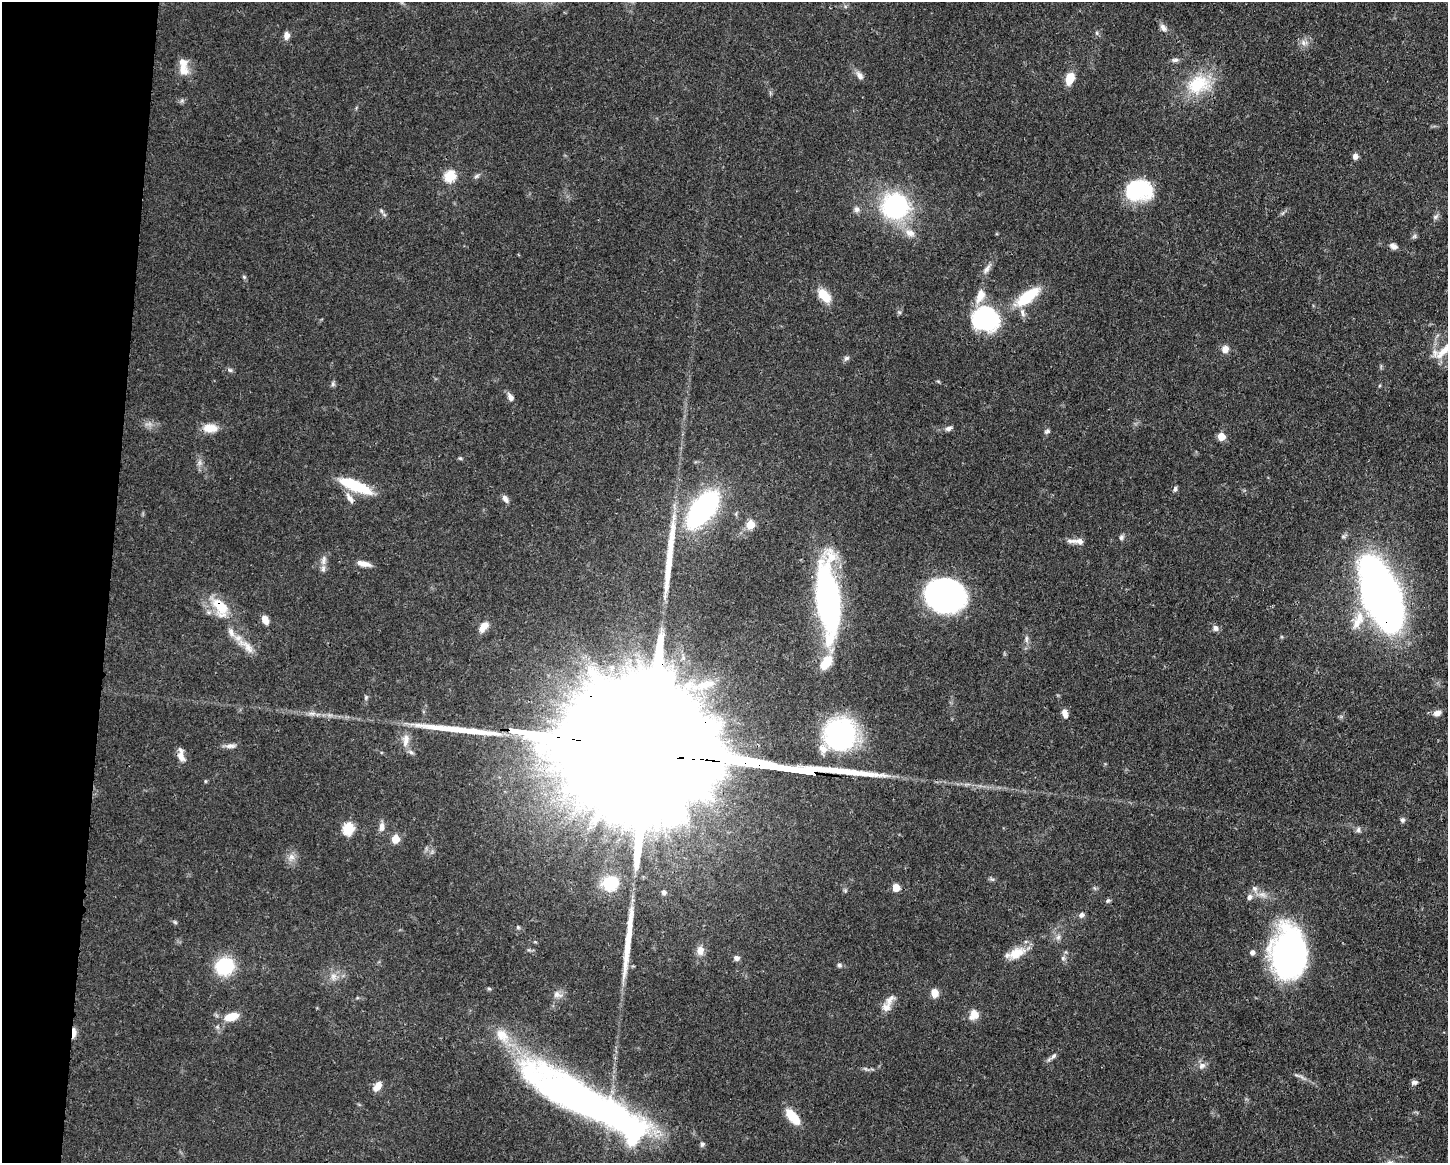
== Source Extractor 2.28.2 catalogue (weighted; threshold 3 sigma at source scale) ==
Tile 7 of 3 x 4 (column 1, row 3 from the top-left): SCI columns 112-1557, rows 1169-2329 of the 4670 x 4659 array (HDU 1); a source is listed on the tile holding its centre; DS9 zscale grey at full resolution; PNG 1450 x 1165 px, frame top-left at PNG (2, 2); no overlay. Shown black and unused: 8% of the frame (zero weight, under 3 of 4 exposures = <1% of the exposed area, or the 3 px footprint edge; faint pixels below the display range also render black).
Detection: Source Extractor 2.28.2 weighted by HDU 2 'WHT'; one run over the whole footprint, this tile lists its part. Background 0.0571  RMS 0.0033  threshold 0.0149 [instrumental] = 3 sigma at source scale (4.5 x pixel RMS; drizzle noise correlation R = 1.50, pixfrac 1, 0.05/0.05 arcsec/px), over >= 5 px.
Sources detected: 128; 1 too faint to see at this stretch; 5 inside a brighter object's white glare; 3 long thin detections or spike segments (spike, bleed or trail) — not listed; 10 inside a brighter listed object's ellipse — not listed separately; the other 109 listed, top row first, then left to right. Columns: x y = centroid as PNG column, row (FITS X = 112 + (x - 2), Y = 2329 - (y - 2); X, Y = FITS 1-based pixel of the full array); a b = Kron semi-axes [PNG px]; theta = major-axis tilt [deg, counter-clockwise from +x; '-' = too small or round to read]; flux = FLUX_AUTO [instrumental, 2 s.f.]
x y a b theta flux
1163 28 11 7 -49 1.6
1097 33 6 4 -89 0.51
286 35 8 6 -89 2
1304 43 11 7 -2 1.7
1175 60 10 6 6 1.1
183 69 17 13 -48 4
860 75 11 7 -54 1.9
1070 78 11 8 71 6.2
1198 84 35 26 22 16
182 101 7 4 0 0.69
1355 156 7 6 - 1.5
450 176 6 6 - 20
477 176 9 5 28 0.81
1139 190 28 21 11 25
895 206 15 14 - 71
857 209 8 8 - 1.2
381 211 6 4 -60 0.55
1435 217 8 6 28 0.86
910 233 14 10 -22 3
1414 236 7 5 46 0.69
1393 246 9 6 -29 1.7
987 269 18 6 55 1.9
244 277 5 5 - 0.48
824 295 19 10 -49 6
1028 297 34 12 37 14
899 312 6 4 -18 0.45
985 318 32 27 -19 32
1225 349 9 8 - 2.4
1444 350 35 9 46 6.2
846 358 8 6 24 0.87
230 370 7 5 -43 0.68
333 384 7 5 -80 0.71
510 397 10 6 -60 1.8
210 428 18 10 -1 4.7
948 428 10 6 21 1.2
1047 431 8 5 17 0.73
1221 436 6 6 - 5.5
460 458 5 4 - 0.41
199 463 10 5 90 1.3
355 486 39 11 -22 15
1175 489 7 4 75 0.7
350 498 18 7 -55 2.2
505 499 11 6 -54 1.4
703 509 30 15 52 85
736 514 6 4 -74 0.49
750 525 5 5 - 9.1
1121 537 8 6 57 0.79
1080 541 12 8 -13 1.7
324 560 16 6 82 2
364 564 16 7 -13 2.5
943 594 34 25 -2 110
1382 595 60 26 -68 250
828 600 83 23 -85 85
220 607 32 17 -57 11
1360 617 18 12 -83 6
265 620 9 6 -66 3
483 626 14 8 54 3.3
1215 628 9 7 -74 1.2
1026 639 12 4 90 1.2
246 646 31 9 -40 4.8
612 667 6 5 - 0.58
703 685 35 12 14 8.9
1437 713 10 7 19 1.9
1065 714 10 6 -74 2.1
840 734 36 34 -81 49
406 740 19 8 80 3.3
230 746 15 6 4 1.6
659 751 162 27 -8 60000
181 755 18 8 -78 2.5
1402 820 7 6 - 0.84
381 827 13 7 84 1.9
348 829 7 6 - 21
1358 830 8 6 -84 0.92
395 839 6 6 - 6.7
291 857 10 9 - 2.1
992 879 7 4 -18 0.59
610 883 17 15 19 11
896 888 6 6 - 4.8
1255 889 11 8 -58 1.7
664 892 6 5 - 0.77
1249 897 8 6 76 1.2
1108 901 7 5 37 0.66
1081 915 7 6 - 1.3
175 922 7 4 -45 0.51
518 927 5 4 - 0.53
1058 937 8 6 68 1.1
700 951 13 9 88 2.6
1252 952 6 5 - 1.3
1017 953 25 13 25 6.2
1289 954 51 33 -87 92
737 958 6 6 - 1.3
1063 958 6 6 - 0.78
839 965 7 5 -18 0.75
225 966 16 15 - 21
333 976 10 8 76 2.1
489 989 6 4 -2 0.45
935 993 9 7 -80 3.1
557 994 13 7 -21 1.7
886 1008 12 12 - 2.6
974 1015 13 10 56 3.6
231 1017 17 9 14 5.8
74 1033 12 5 87 1.9
1053 1056 13 5 41 1.2
1202 1066 11 8 31 1.7
1414 1082 7 5 10 1.1
377 1086 13 7 55 3
582 1100 141 33 -28 160
793 1117 18 8 -50 8.9
702 1144 7 6 - 0.76
Overlapping masked pixels (flux is a lower limit): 7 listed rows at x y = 1382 595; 220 607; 840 734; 659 751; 1289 954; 74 1033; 582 1100
Isophote crosses this tile's border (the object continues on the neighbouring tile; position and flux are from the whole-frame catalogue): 1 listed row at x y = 1444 350